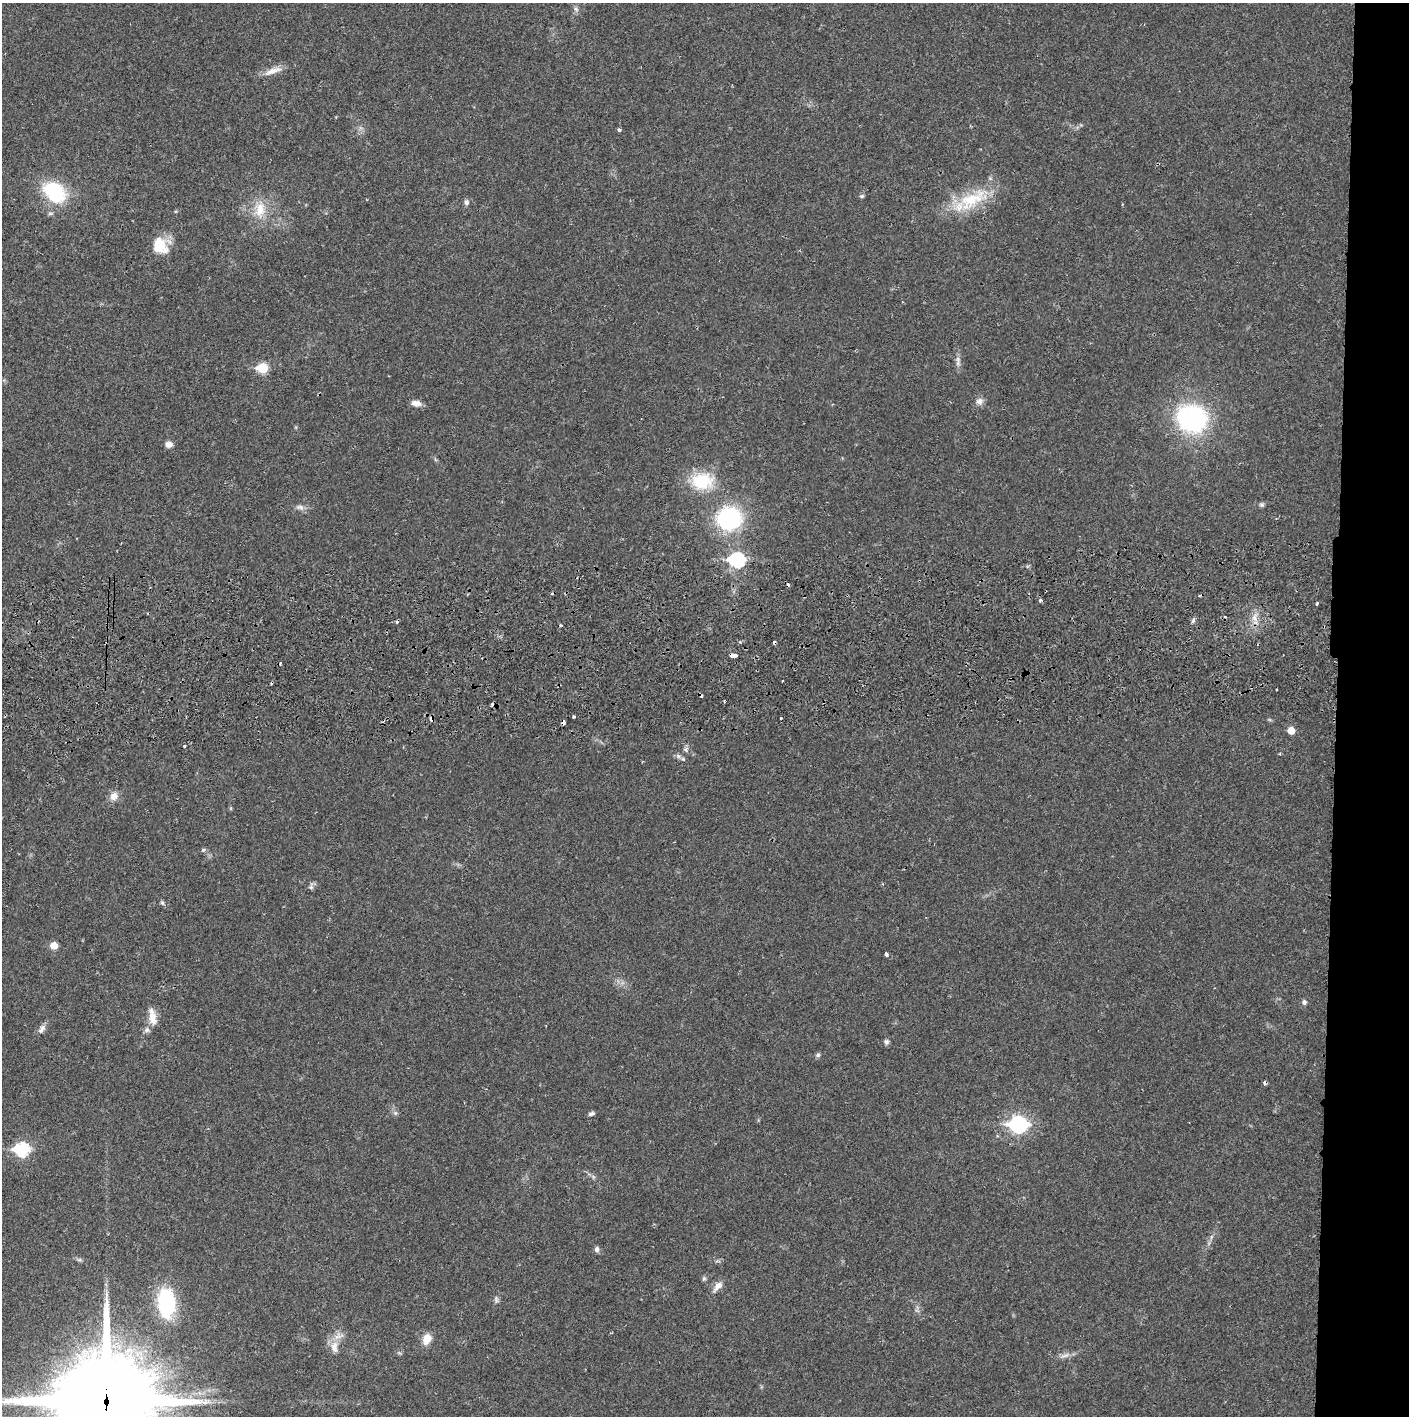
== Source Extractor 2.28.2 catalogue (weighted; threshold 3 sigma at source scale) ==
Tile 6 of 3 x 3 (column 3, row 2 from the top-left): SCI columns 2819-4225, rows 1471-2884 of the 4232 x 4358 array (HDU 1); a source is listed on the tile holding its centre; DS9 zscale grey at full resolution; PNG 1411 x 1418 px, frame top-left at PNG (2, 3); no overlay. Shown black and unused: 5% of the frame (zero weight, under 2 of 3 exposures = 3% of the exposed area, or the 3 px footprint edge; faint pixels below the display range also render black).
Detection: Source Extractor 2.28.2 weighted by HDU 2 'WHT'; one run over the whole footprint, this tile lists its part. Background 0.0215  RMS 0.0035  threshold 0.0156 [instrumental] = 3 sigma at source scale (4.5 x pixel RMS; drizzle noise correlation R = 1.50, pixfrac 1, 0.05/0.05 arcsec/px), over >= 5 px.
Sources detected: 76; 11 cosmic-ray / hot-pixel residue — not listed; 4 inside a brighter listed object's ellipse — not listed separately; the other 61 listed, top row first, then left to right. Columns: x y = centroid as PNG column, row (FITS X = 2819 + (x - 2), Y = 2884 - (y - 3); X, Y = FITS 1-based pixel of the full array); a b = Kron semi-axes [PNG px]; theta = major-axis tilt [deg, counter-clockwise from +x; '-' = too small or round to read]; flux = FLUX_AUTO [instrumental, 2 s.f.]
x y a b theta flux
576 9 8 4 -45 0.79
273 71 27 7 20 3.5
619 130 4 4 - 0.65
54 192 19 15 -43 29
862 196 6 5 - 0.62
972 199 50 21 28 17
466 202 8 7 - 0.97
260 210 24 15 84 7.3
158 242 20 14 13 5.4
958 363 8 6 -83 1.2
263 368 6 6 - 17
980 401 10 9 - 1.7
416 403 11 7 -11 2.3
1192 418 24 20 -13 60
169 444 8 7 - 1.7
702 481 28 20 4 15
1262 505 7 6 - 0.67
300 507 12 7 -11 1.5
729 519 21 19 16 40
737 560 8 7 - 49
1040 600 3 3 - 1.2
1317 603 3 3 - 0.64
1255 618 9 7 -55 2
1193 621 7 5 79 0.73
734 656 7 3 -9 11
782 681 3 2 - 0.28
724 701 3 2 - 0.35
574 717 3 3 - 0.47
781 718 3 3 - 1.7
431 719 5 4 - 1.6
563 723 4 3 - 1.4
1291 730 5 5 - 5.1
185 746 3 3 - 2.4
1280 754 4 3 - 0.32
678 756 7 5 -46 0.85
114 796 12 10 46 2.6
203 850 7 5 28 0.61
311 887 6 6 - 0.86
162 903 7 5 -62 0.63
54 945 6 6 - 4.3
886 954 4 3 - 1.7
1304 1002 6 6 - 1.1
153 1018 18 10 -83 4.3
42 1029 14 7 54 1.6
886 1042 7 6 - 0.91
818 1055 6 5 - 0.69
1265 1083 4 3 - 3.1
395 1113 6 5 - 0.65
591 1114 8 4 16 0.86
1018 1124 8 7 - 94
22 1149 8 7 - 43
1211 1237 7 4 71 0.69
597 1249 7 6 - 1
704 1279 7 5 68 0.61
718 1286 16 8 46 2.4
496 1299 11 5 -83 0.9
166 1303 37 21 -88 24
427 1339 13 9 69 4
334 1347 17 9 -85 3.6
1065 1355 15 5 13 1.7
105 1402 33 32 - 5800
Overlapping masked pixels (flux is a lower limit): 5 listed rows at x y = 734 656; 431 719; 563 723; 1265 1083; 105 1402
Isophote crosses this tile's border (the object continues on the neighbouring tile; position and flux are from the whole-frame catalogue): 1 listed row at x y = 105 1402